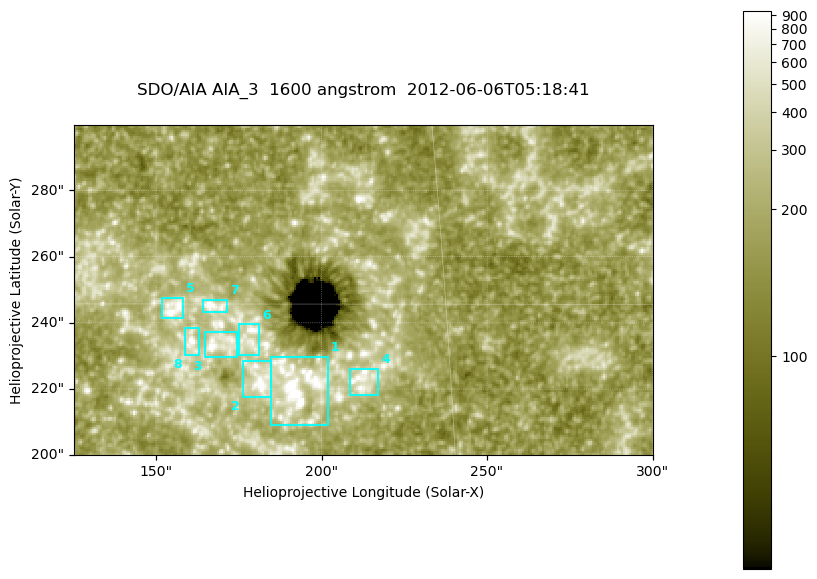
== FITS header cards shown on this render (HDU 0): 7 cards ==
TELESCOP= 'SDO/AIA '
INSTRUME= 'AIA_3   '
WAVELNTH=                 1600
WAVEUNIT= 'angstrom'
DATE-OBS= '2012-06-06T05:18:41.13'
CTYPE1  = 'HPLN-TAN'
CTYPE2  = 'HPLT-TAN'

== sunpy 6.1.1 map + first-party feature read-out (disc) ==
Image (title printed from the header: SDO/AIA AIA_3  1600 angstrom  2012-06-06T05:18:41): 287 x 164 px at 0.609 arcsec/px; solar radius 946 arcsec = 1552 px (partial field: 0.6% of the solar disc is inside the frame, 100% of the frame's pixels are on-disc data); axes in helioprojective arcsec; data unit not stated in the header (colour bar unlabelled)
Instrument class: DISC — disc imager (sunpy class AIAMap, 1600 A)
Bright regions (active regions / flare kernels): reference = the on-disc median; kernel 3 px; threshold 5 sigma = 310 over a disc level ~179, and >= 1.15x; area >= 47 px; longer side >= 3 px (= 1.8 arcsec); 8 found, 8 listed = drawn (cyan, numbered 1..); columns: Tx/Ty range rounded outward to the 2 arcsec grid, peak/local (2 s.f.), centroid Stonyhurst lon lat
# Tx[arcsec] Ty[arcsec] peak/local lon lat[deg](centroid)
1 184..202 208..230 15 +12 +13
2 176..186 216..230 7.2 +11 +14
3 164..176 230..238 6 +11 +14
4 208..218 218..226 4.5 +13 +14
5 152..158 240..248 5.4 +10 +15
6 174..182 230..240 5.5 +11 +14
7 164..172 242..248 5.9 +11 +15
8 158..164 230..240 6.2 +10 +14